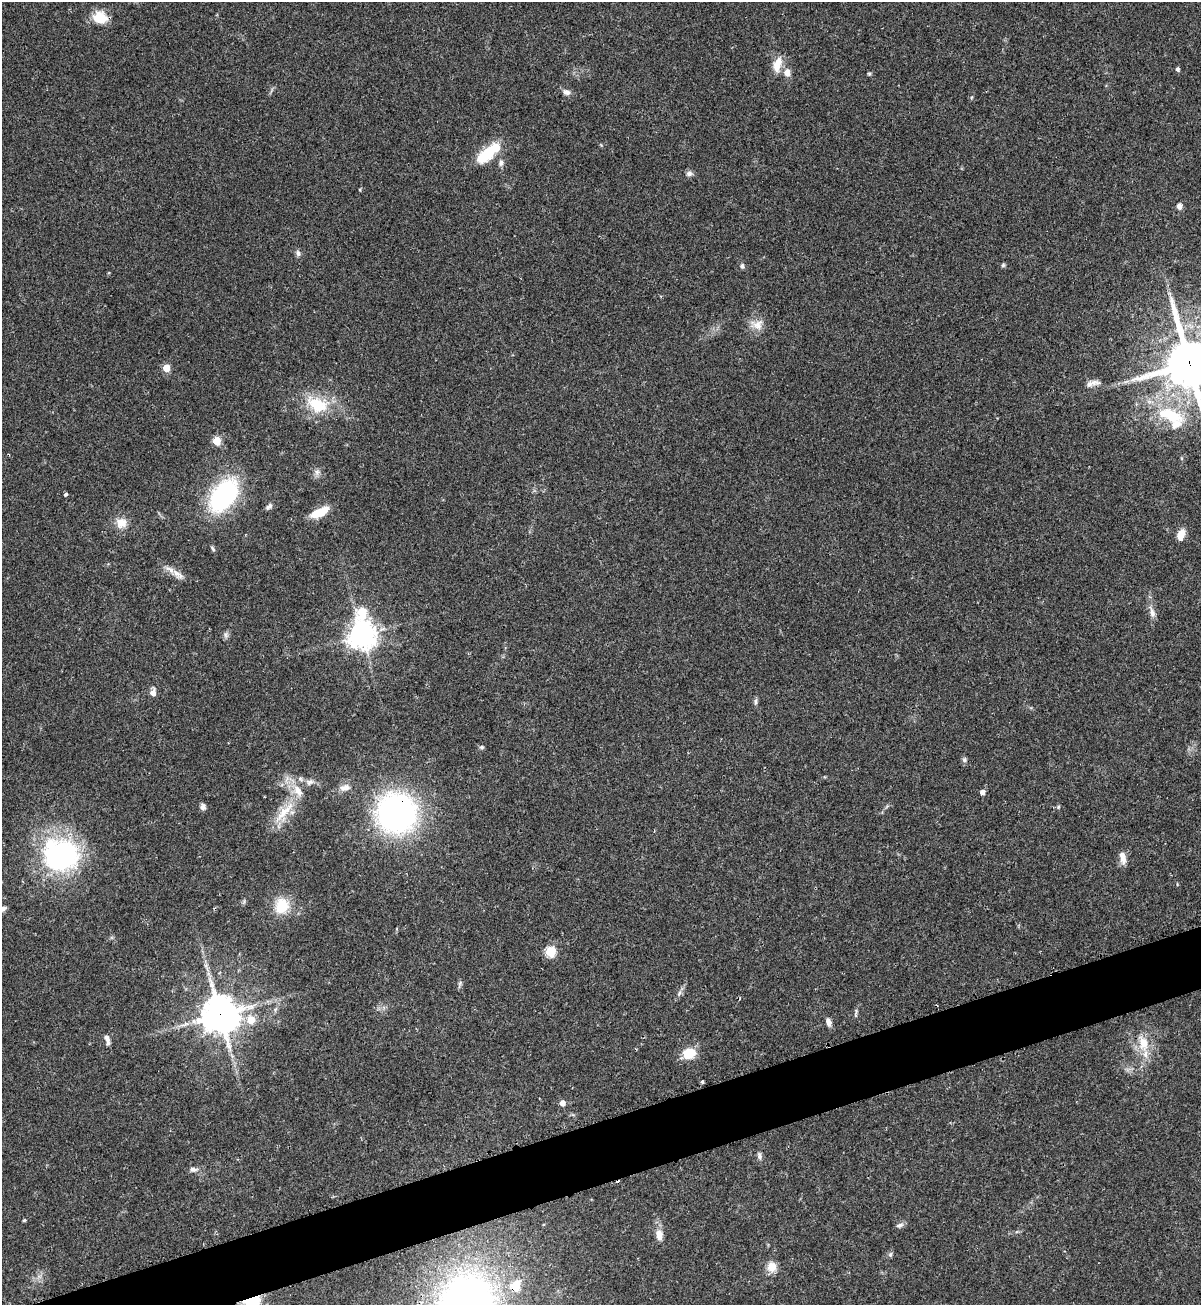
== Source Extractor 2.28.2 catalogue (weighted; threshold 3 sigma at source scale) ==
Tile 7 of 4 x 4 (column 3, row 2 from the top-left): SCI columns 2576-3774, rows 2627-3929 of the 5325 x 5272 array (HDU 1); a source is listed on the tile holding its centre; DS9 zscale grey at full resolution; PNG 1203 x 1307 px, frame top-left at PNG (2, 2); no overlay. Shown black and unused: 4% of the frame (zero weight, under 2 of 3 exposures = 2% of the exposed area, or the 3 px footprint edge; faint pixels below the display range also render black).
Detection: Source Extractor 2.28.2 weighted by HDU 2 'WHT'; one run over the whole footprint, this tile lists its part. Background 0.0391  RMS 0.0043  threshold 0.0196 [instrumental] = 3 sigma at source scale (4.5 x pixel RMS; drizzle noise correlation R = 1.50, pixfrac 1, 0.05/0.05 arcsec/px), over >= 5 px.
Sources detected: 81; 1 inside a brighter object's white glare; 1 cosmic-ray / hot-pixel residue — not listed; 6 inside a brighter listed object's ellipse — not listed separately; the other 73 listed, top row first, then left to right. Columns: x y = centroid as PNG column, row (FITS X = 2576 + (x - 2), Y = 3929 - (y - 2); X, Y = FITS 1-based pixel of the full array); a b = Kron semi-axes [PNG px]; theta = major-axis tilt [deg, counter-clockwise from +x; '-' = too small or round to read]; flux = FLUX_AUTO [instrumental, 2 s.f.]
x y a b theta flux
100 18 16 12 -16 9.7
777 64 22 10 75 5.6
1178 69 4 4 - 1.1
787 72 9 8 - 3
869 74 5 4 - 0.56
566 92 11 7 -18 1.9
972 97 5 3 - 0.42
487 154 29 13 45 15
501 163 8 6 68 1.5
689 173 8 7 - 1.5
1179 206 7 6 - 2
298 253 8 7 - 1.3
1003 265 5 5 - 0.65
742 266 7 5 -71 1.1
757 325 17 14 -12 5
1189 364 18 16 -70 2100
166 368 5 5 - 10
1093 383 17 7 1 2.5
317 404 30 18 -24 18
1170 415 44 19 -22 25
217 441 5 5 - 14
317 472 8 8 - 1.7
66 494 4 3 - 0.86
224 495 36 21 53 57
269 507 10 6 41 1.3
319 512 22 8 25 8.6
121 523 13 13 - 5
1181 534 13 8 72 4.4
213 548 8 4 -50 0.73
170 569 17 7 -36 3.5
362 612 8 6 71 22
1152 612 16 7 -73 2.8
226 635 9 6 -81 1.2
362 635 9 9 - 500
153 693 6 5 - 3.2
755 701 9 5 87 0.99
481 747 6 5 - 0.79
964 760 7 6 - 0.98
300 779 7 5 -69 0.99
345 788 16 9 13 3.2
982 792 4 4 - 2.2
203 807 7 6 - 1.6
1058 807 5 5 - 0.57
284 812 43 10 47 11
397 813 32 31 - 140
60 855 41 37 -14 74
1123 858 17 7 -79 3.2
1177 884 5 3 - 0.35
282 906 19 16 81 12
2 908 12 6 4 1.7
550 952 5 5 - 33
206 966 13 5 -70 2
460 984 11 4 67 0.93
679 993 8 3 71 1
856 1011 10 4 83 0.94
220 1015 12 12 - 1000
251 1020 7 7 - 6.8
828 1022 10 6 -75 2.3
107 1038 8 6 -59 1.8
1143 1043 25 13 -77 9.4
689 1053 15 12 18 8.9
232 1056 7 5 -57 1.1
702 1082 3 3 - 1.9
562 1103 5 4 - 3.8
760 1156 10 6 -79 1.4
193 1169 11 7 -2 1.7
24 1220 4 4 - 0.47
900 1225 11 6 16 1.3
659 1235 13 8 -80 4
890 1255 7 5 88 0.88
772 1267 13 11 90 4.6
516 1285 6 5 - 16
252 1301 17 13 19 16
Overlapping masked pixels (flux is a lower limit): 5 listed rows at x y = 1189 364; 397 813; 220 1015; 516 1285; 252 1301
Isophote crosses this tile's border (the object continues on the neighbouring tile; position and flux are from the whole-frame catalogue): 4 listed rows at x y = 1189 364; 1170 415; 2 908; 252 1301